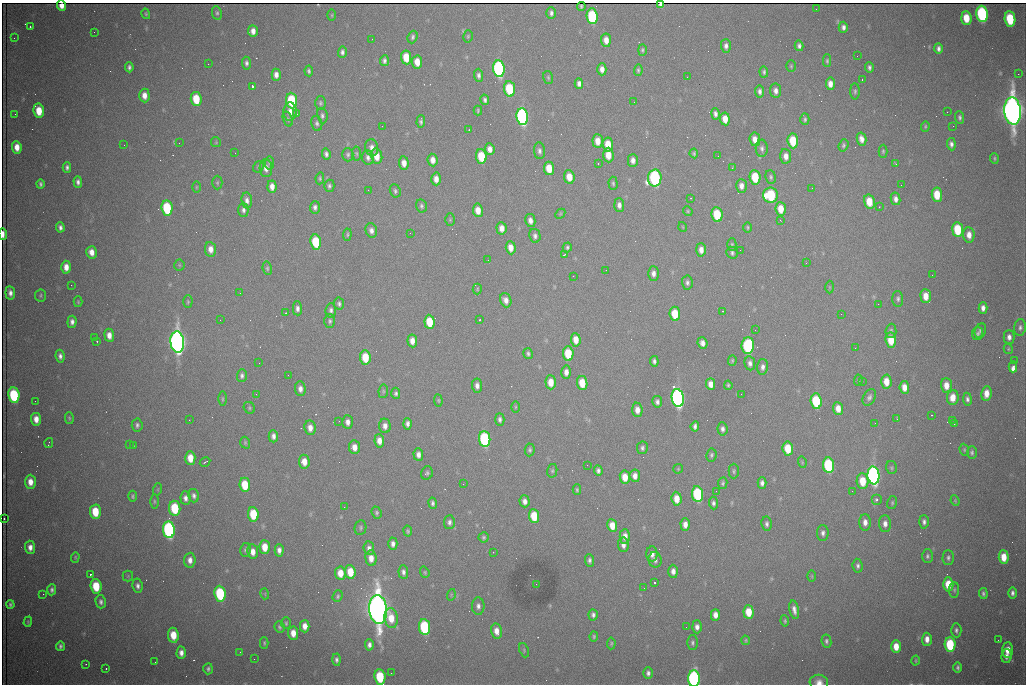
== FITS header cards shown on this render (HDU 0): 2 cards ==
NAXIS1  =                 1024 /fastest changing axis
NAXIS2  =                  682 /next to fastest changing axis

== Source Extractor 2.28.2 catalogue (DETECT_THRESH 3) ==
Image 1024 x 682 px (HDU 0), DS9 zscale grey, 1 PNG px = 1 image px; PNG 1028 x 686 px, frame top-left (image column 1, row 682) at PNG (2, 3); each listed source drawn as its Kron ellipse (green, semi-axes under 4 px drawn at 4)
Background 2300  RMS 30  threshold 88.6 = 3 sigma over >= 5 px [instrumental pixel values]
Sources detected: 456; all 456 listed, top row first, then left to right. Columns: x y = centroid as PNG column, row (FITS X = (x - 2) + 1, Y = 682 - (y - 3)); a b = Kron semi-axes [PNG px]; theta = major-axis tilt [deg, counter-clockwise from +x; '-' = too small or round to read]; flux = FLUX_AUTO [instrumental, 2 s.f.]
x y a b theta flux
661 5 4 4 - 1.0e+04
62 6 5 4 - 1.6e+04
581 6 4 3 - 1.8e+03
816 9 2 2 - 1.0e+03
217 13 7 5 -81 3.9e+03
551 13 6 4 90 6.0e+03
146 14 5 3 - 2.4e+03
982 14 8 5 -84 3.0e+05
332 15 6 4 89 2.2e+03
592 16 8 5 -85 1.6e+05
966 18 7 5 -85 3.9e+04
1010 19 8 5 -84 9.8e+04
30 27 3 2 - 2.2e+03
843 27 5 4 - 7.3e+03
253 31 6 5 - 1.3e+04
94 32 2 2 - 1.2e+03
468 36 6 4 75 2.6e+03
413 37 6 5 - 4.5e+03
14 38 3 3 - 1.7e+03
372 39 2 2 - 1.1e+03
606 40 7 5 -84 1.7e+04
726 46 7 5 -89 7.6e+03
799 46 5 4 - 6.1e+03
938 49 5 4 - 7.5e+03
642 50 5 4 - 3.2e+03
342 52 6 4 87 5.3e+03
857 56 2 2 - 2.0e+03
406 57 7 5 -84 4.8e+04
384 61 5 4 - 6.0e+03
827 61 6 4 89 3.2e+03
417 62 6 5 - 2.5e+04
246 63 6 4 -84 5.8e+03
208 64 2 2 - 3.0e+03
791 66 6 4 -89 2.8e+03
129 67 5 4 - 5.5e+03
869 67 5 3 - 5.2e+03
499 69 8 6 -82 4.5e+05
602 69 6 4 -89 1.2e+04
638 70 6 3 85 3.4e+03
309 71 5 4 - 4.4e+03
764 72 5 4 - 4.1e+03
1018 74 2 2 - 1.5e+04
276 75 6 4 -89 1.1e+04
479 75 6 4 -88 5.9e+03
548 77 6 5 - 3.2e+03
687 77 2 2 - 1.2e+03
862 79 3 2 - 4.1e+03
579 83 5 4 - 7.9e+03
830 84 6 4 -85 1.6e+04
252 86 3 3 - 9.2e+04
509 89 7 5 -83 1.0e+05
760 91 6 4 -83 6.7e+03
776 91 7 5 -81 9.5e+03
855 91 8 4 90 4.3e+03
144 95 7 5 -87 1.6e+04
196 99 7 5 -82 6.1e+04
485 100 5 4 - 5.5e+03
292 101 8 5 -84 1.4e+05
634 102 2 2 - 8.3e+02
320 103 7 5 -90 3.7e+03
39 111 7 5 -81 4.2e+04
478 111 5 3 - 2.6e+03
1012 111 14 8 -85 2.7e+06
290 112 9 6 88 1.4e+04
947 112 2 2 - 3.2e+03
15 114 2 2 - 8.8e+02
297 114 3 2 - 2.4e+03
715 114 5 4 - 7.6e+03
322 116 8 5 -81 5.2e+03
522 117 8 6 -83 5.6e+05
960 117 6 4 -88 4.5e+03
288 119 8 4 -70 3.8e+03
725 119 6 5 - 2.3e+04
805 119 6 4 -88 4.2e+03
421 122 6 4 86 4.3e+03
317 123 7 5 -77 5.2e+03
382 126 3 2 - 1.5e+03
925 126 5 4 - 2.7e+03
953 126 2 2 - 8.7e+02
469 130 3 2 - 3.9e+03
755 139 7 5 -83 1.5e+04
861 139 6 5 - 1.3e+04
598 141 7 5 -86 2.1e+04
793 141 7 5 -86 6.2e+04
216 142 5 5 - 1.9e+03
179 143 2 2 - 3.9e+03
608 144 7 5 -84 3.5e+04
951 144 6 4 -84 6.7e+03
124 145 3 2 - 1.9e+03
843 145 6 4 72 4.1e+03
17 147 6 4 -85 2.1e+04
372 148 8 6 -79 1.1e+04
762 148 8 6 -89 6.8e+03
490 149 6 4 -84 1.2e+04
539 151 8 5 -83 6.6e+03
883 151 6 4 90 3.1e+03
235 153 2 2 - 1.4e+03
356 153 7 4 -82 2.9e+03
694 153 5 4 - 3.0e+03
326 154 6 4 -76 5.8e+03
348 155 6 5 - 4.4e+03
608 155 7 5 -88 2.7e+04
377 156 8 5 -78 2.9e+04
481 156 7 5 -84 6.3e+04
718 156 2 2 - 7.6e+02
786 156 7 5 -87 1.4e+04
368 157 7 6 - 7.7e+03
994 158 5 3 - 2.7e+03
433 160 6 5 - 1.4e+04
633 160 6 5 - 1.0e+04
269 163 6 4 84 3.4e+03
404 163 7 5 -84 1.5e+04
598 164 3 2 - 2.5e+03
896 164 3 3 - 2.3e+03
67 167 5 4 - 5.6e+03
259 167 6 5 - 3.5e+03
266 168 9 6 -87 1.4e+04
549 168 7 5 -84 3.8e+04
732 168 4 3 - 2.1e+03
569 177 7 5 -83 2.8e+04
755 177 7 5 -83 7.0e+04
771 177 7 5 -81 4.4e+03
320 178 6 4 83 3.1e+03
655 178 8 6 86 3.8e+05
436 179 6 5 - 1.6e+04
78 182 5 4 - 6.7e+03
217 183 7 5 -90 3.1e+03
613 183 7 4 -87 3.6e+03
40 184 4 3 - 4.4e+03
901 185 2 2 - 1.7e+03
329 186 6 5 - 4.4e+03
741 186 7 5 90 1.2e+04
196 187 6 4 89 2.2e+03
272 187 6 4 -85 1.5e+04
812 188 2 2 - 3.0e+03
368 190 2 2 - 8.5e+03
395 191 7 5 -65 4.2e+03
771 195 7 7 - 1.4e+05
937 195 7 5 -86 4.8e+04
691 198 2 2 - 1.2e+03
896 199 6 4 -79 9.2e+03
247 200 8 5 -84 8.6e+03
869 202 7 5 -75 3.7e+04
619 205 7 5 -86 9.1e+03
421 206 7 5 -76 4.5e+03
315 207 6 5 - 6.4e+03
879 207 2 2 - 1.4e+03
167 208 7 5 -82 1.3e+05
781 209 7 5 -86 2.9e+04
243 210 7 5 -89 6.1e+03
478 210 7 5 -81 2.2e+04
688 211 5 4 - 2.5e+03
560 214 6 4 45 2.6e+03
717 214 7 5 -84 8.3e+04
450 220 6 5 - 2.8e+03
530 220 7 5 -79 1.1e+04
780 220 3 2 - 2.4e+03
60 227 5 4 - 6.8e+03
683 227 5 3 - 1.6e+03
748 227 5 4 - 2.7e+03
502 228 6 5 - 1.6e+04
371 230 7 5 -75 9.5e+03
958 230 7 5 -84 8.5e+04
410 233 2 2 - 7.4e+02
3 234 6 3 -88 1.4e+04
347 235 6 4 85 2.8e+03
969 235 8 5 -85 1.7e+04
535 236 7 5 -79 6.3e+03
316 242 7 5 -82 9.2e+04
732 244 6 4 -89 3.0e+03
567 247 5 4 - 4.1e+03
511 248 6 5 - 2.0e+04
211 249 7 5 -81 1.5e+04
701 250 7 5 -88 1.3e+04
740 250 2 2 - 9.3e+02
92 252 6 5 - 1.6e+04
732 253 6 5 - 4.5e+03
564 255 3 2 - 2.1e+03
488 260 2 2 - 2.2e+03
806 263 2 2 - 1.4e+03
179 265 5 5 - 2.3e+03
66 267 6 5 - 1.7e+04
267 268 7 4 -81 3.3e+03
606 270 2 2 - 1.2e+03
653 273 7 5 -90 9.5e+03
932 275 2 2 - 1.1e+03
573 276 2 2 - 9.8e+02
687 282 7 5 -86 5.5e+03
71 285 2 2 - 7.2e+03
829 287 6 4 -90 2.1e+03
477 289 5 4 - 2.4e+03
10 293 7 4 -83 9.0e+03
240 293 2 2 - 9.4e+02
41 295 6 5 - 3.3e+03
926 296 7 5 -89 2.4e+04
898 299 8 5 -88 5.4e+03
506 300 7 5 -70 1.3e+04
78 302 5 4 - 2.5e+03
188 302 6 4 89 2.9e+03
339 304 6 5 - 5.1e+03
878 304 2 2 - 1.2e+03
297 308 7 4 -89 7.7e+03
983 308 6 4 -89 9.7e+03
331 310 7 5 85 5.8e+03
723 311 3 2 - 4.1e+03
286 313 3 2 - 4.0e+03
675 314 7 5 -83 5.3e+04
841 314 2 2 - 2.3e+03
220 320 2 2 - 8.4e+02
479 320 2 2 - 1.4e+03
330 321 6 5 - 4.4e+03
72 322 6 4 84 8.3e+03
430 322 7 5 -85 5.7e+04
1020 327 8 6 82 6.4e+03
755 330 3 2 - 1.4e+03
891 331 7 5 85 4.5e+03
980 331 7 5 69 5.1e+03
978 334 6 5 - 4.5e+03
109 335 6 5 - 1.5e+04
95 337 2 2 - 9.7e+02
1009 337 7 5 -90 9.2e+03
576 340 7 5 -85 2.2e+04
891 340 7 5 -83 4.2e+04
97 341 3 2 - 4.3e+03
412 341 6 5 - 1.5e+04
177 342 10 7 -84 1.7e+06
702 343 6 5 - 1.0e+04
748 346 8 6 84 2.3e+05
855 348 2 2 - 9.5e+02
1008 349 5 4 - 2.5e+03
528 354 5 4 - 4.7e+03
568 354 7 5 -86 6.7e+04
60 356 6 4 -82 7.1e+03
365 357 7 5 -84 5.4e+04
732 360 5 4 - 2.8e+03
1014 360 2 2 - 2.3e+03
654 361 5 4 - 5.5e+03
259 363 2 2 - 1.7e+03
750 363 7 5 -81 8.4e+03
763 367 8 5 86 8.9e+03
1013 367 5 3 - 3.1e+04
566 372 6 5 - 1.1e+04
288 375 2 2 - 1.5e+03
242 376 6 5 - 5.7e+03
858 380 6 4 84 2.5e+03
551 382 7 5 -88 2.7e+04
862 382 3 2 - 1.3e+03
886 382 7 5 -87 2.6e+04
582 383 7 5 -82 4.2e+04
711 384 6 4 -89 1.5e+04
728 385 4 3 - 2.9e+03
946 385 7 5 -88 2.1e+04
477 386 7 5 -85 9.6e+03
904 387 6 5 - 2.0e+04
300 389 7 5 -86 1.0e+04
383 391 7 5 84 3.6e+03
396 393 5 4 - 4.3e+03
986 393 7 5 84 2.2e+04
256 394 3 2 - 2.1e+03
741 394 2 2 - 8.5e+02
14 395 8 5 -82 1.6e+05
869 397 9 6 61 6.3e+03
953 397 7 5 83 2.4e+04
678 398 9 6 -81 8.6e+05
222 399 7 3 -90 2.6e+03
967 399 6 4 -80 5.8e+03
438 400 6 4 -84 2.6e+03
35 401 3 2 - 1.5e+03
816 401 8 5 -85 1.2e+05
657 402 6 5 - 6.6e+03
515 407 5 3 - 2.1e+03
249 408 6 5 - 3.3e+03
838 408 6 5 - 1.9e+04
637 410 7 5 -85 1.5e+04
932 415 3 2 - 2.9e+03
69 418 6 3 -76 2.9e+03
36 419 6 5 - 1.7e+04
500 419 6 4 -89 5.8e+03
897 419 3 3 - 1.9e+03
189 420 3 2 - 3.0e+03
953 420 2 2 - 9.7e+02
339 421 2 2 - 1.4e+03
348 422 7 5 -85 1.0e+04
875 423 2 2 - 1.7e+03
407 424 6 4 -87 7.4e+03
954 424 2 2 - 9.7e+03
137 425 6 5 - 5.5e+03
385 426 7 6 - 1.1e+04
695 426 5 4 - 6.4e+03
310 428 7 5 -83 1.5e+04
722 429 6 5 - 7.2e+03
273 436 6 4 -88 8.5e+03
485 439 8 5 -83 2.5e+05
379 441 6 5 - 1.7e+04
49 443 5 2 - 1.7e+03
245 443 6 4 -71 3.2e+03
130 445 3 2 - 4.2e+03
133 445 3 2 - 1.8e+03
354 447 7 5 -83 1.7e+04
642 448 6 5 - 5.1e+03
788 448 7 5 -84 5.0e+04
530 450 6 5 - 4.2e+03
964 450 6 4 -71 2.8e+03
972 452 6 5 - 4.3e+03
418 455 6 5 - 9.9e+03
711 455 6 5 - 4.0e+03
190 458 7 5 -86 2.9e+04
205 462 5 2 - 1.9e+03
304 462 7 5 -85 2.2e+04
802 462 6 3 -73 2.4e+03
587 465 2 2 - 5.5e+03
828 465 8 5 -84 1.8e+05
891 468 6 5 - 3.6e+03
678 469 5 4 - 2.0e+03
598 470 5 4 - 6.0e+03
552 471 7 5 76 3.3e+03
734 471 7 5 89 3.7e+03
427 473 7 6 - 4.1e+03
873 475 9 6 -85 8.5e+05
635 476 6 5 - 1.3e+04
625 477 6 5 - 2.6e+04
863 481 8 6 -87 4.4e+04
30 482 7 5 -88 1.9e+04
723 483 6 4 80 3.6e+03
762 483 5 4 - 7.2e+03
463 484 2 2 - 1.4e+03
245 485 7 5 -85 5.8e+04
158 489 6 4 72 2.5e+03
577 490 5 4 - 3.2e+03
716 491 2 2 - 2.3e+03
852 491 3 2 - 1.7e+03
698 494 8 5 -83 1.9e+05
133 496 5 4 - 3.4e+03
194 496 7 5 -74 6.2e+03
185 498 7 5 -85 8.4e+03
677 499 7 5 -84 2.5e+04
876 500 5 5 - 5.1e+03
154 501 7 3 -89 2.8e+03
525 501 6 5 - 1.0e+04
955 501 5 3 - 2.2e+03
432 503 5 4 - 4.8e+03
713 503 6 4 -85 5.7e+03
892 503 6 5 - 3.5e+03
344 507 2 2 - 4.3e+03
175 508 7 5 -84 9.7e+04
95 512 7 5 -87 5.6e+04
376 513 6 5 - 3.7e+03
253 514 7 5 -84 7.5e+04
534 516 7 5 -84 5.2e+04
4 519 3 2 - 4.1e+03
449 522 7 5 86 6.7e+03
865 522 8 5 -90 1.3e+04
924 522 7 5 -88 6.4e+03
685 524 6 4 -88 1.4e+04
767 524 7 5 -84 5.4e+03
885 524 8 6 -89 1.1e+04
612 525 6 5 - 2.7e+04
361 528 7 6 - 3.9e+03
169 530 8 6 -83 4.9e+05
408 531 5 4 - 3.1e+03
823 533 8 6 88 7.3e+03
625 536 7 5 89 1.5e+04
484 537 5 5 - 3.4e+03
393 544 6 4 89 8.5e+03
623 545 7 5 -87 1.1e+04
30 547 6 5 - 1.2e+04
265 547 7 5 -87 3.0e+04
369 548 7 5 -83 8.1e+03
246 550 7 5 79 5.1e+03
279 550 6 4 89 9.4e+03
253 552 7 5 -82 1.6e+04
493 552 2 2 - 1.1e+03
652 554 7 5 -88 1.1e+04
927 556 7 5 89 4.9e+03
75 557 5 4 - 2.4e+03
1004 557 7 5 -87 3.3e+04
371 558 8 5 -86 1.8e+04
948 558 7 5 90 5.3e+03
190 560 7 5 87 1.2e+04
589 560 6 4 -86 5.2e+03
655 560 8 6 -80 7.2e+03
858 566 7 5 -84 5.3e+03
673 571 6 4 -87 1.0e+04
350 572 7 5 -83 4.2e+04
403 572 7 5 -85 6.8e+03
425 572 6 4 -70 2.6e+03
340 573 7 5 -84 2.6e+04
91 575 3 3 - 3.1e+03
128 576 5 5 - 2.5e+03
812 576 6 4 -89 2.5e+03
654 583 3 3 - 1.0e+05
536 584 2 2 - 8.1e+02
948 584 7 5 -88 3.9e+04
96 586 7 5 -85 6.5e+04
138 586 7 5 -80 7.0e+03
644 588 2 2 - 9.9e+02
52 590 5 4 - 5.8e+03
954 590 8 5 90 3.9e+03
983 593 5 4 - 4.3e+03
1012 593 6 4 90 6.3e+03
43 594 2 2 - 1.0e+04
220 594 8 5 -83 1.7e+05
265 594 5 3 - 1.9e+03
451 595 6 3 73 2.2e+03
338 596 6 5 - 3.4e+03
101 602 6 5 - 6.0e+03
10 604 4 3 - 3.9e+03
478 606 9 6 -88 8.0e+03
378 610 14 9 -84 3.2e+06
794 610 9 4 -78 1.0e+04
749 612 7 5 -86 4.2e+04
593 615 6 4 -84 6.3e+03
715 615 6 4 89 1.3e+04
391 618 10 6 -83 3.3e+04
785 621 6 4 -81 2.9e+03
28 622 5 4 - 2.6e+03
286 623 6 4 -89 3.2e+03
305 626 6 5 - 1.6e+04
279 627 6 5 - 3.8e+03
424 627 8 5 -84 1.9e+05
686 627 2 2 - 8.0e+02
697 627 6 5 - 8.9e+03
956 630 7 5 -88 5.3e+03
496 631 8 5 -77 1.7e+04
293 633 6 5 - 2.1e+04
173 635 7 5 -84 3.8e+04
594 636 5 4 - 2.9e+03
927 639 6 5 - 1.4e+04
746 640 5 4 - 2.6e+03
998 640 2 2 - 1.3e+03
826 641 7 5 -80 4.9e+03
264 643 5 3 - 3.1e+03
611 643 6 4 87 2.8e+03
692 643 7 5 -90 4.8e+03
950 644 7 5 -87 1.3e+05
369 645 5 4 - 7.5e+03
60 646 5 3 - 5.2e+03
896 647 6 5 - 2.7e+04
524 650 7 4 -68 3.0e+03
1008 650 8 5 88 2.3e+04
240 652 2 2 - 1.1e+03
181 653 6 4 88 1.1e+04
1006 656 7 5 82 9.6e+03
254 659 2 2 - 5.6e+03
336 660 6 4 -89 5.5e+03
916 661 5 2 - 2.1e+03
155 662 2 2 - 8.2e+02
86 664 2 2 - 1.1e+03
958 667 5 3 - 4.5e+03
106 668 3 2 - 3.8e+03
208 669 5 5 - 4.5e+03
391 673 2 2 - 8.5e+02
648 673 6 5 - 6.1e+03
380 677 7 5 -84 1.0e+05
694 679 8 6 -87 5.1e+05
819 682 9 7 -7 1.5e+04
At the frame edge (FLAGS 8, measured only in part): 6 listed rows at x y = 661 5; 62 6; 3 234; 380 677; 694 679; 819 682

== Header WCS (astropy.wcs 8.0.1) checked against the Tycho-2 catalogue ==
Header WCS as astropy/WCSLIB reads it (CRVAL/CRPIX/CD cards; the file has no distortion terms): RA---TAN/DEC--TAN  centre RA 06:56:14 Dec +31:26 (104.06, +31.43 deg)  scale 1.44 arcsec/px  FOV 24.5' x 16.3'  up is -93 deg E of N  parity flipped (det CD > 0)
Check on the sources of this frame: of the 60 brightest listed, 11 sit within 2.2 arcsec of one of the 15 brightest Tycho-2 stars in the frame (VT <= 13.07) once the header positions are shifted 0.59 arcsec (0.41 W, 0.43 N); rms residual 1.33 arcsec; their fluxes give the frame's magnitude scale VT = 25.46 - 2.5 log10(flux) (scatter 0.39 mag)
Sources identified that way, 11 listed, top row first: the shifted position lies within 2.2 arcsec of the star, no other Tycho-2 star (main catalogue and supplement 1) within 4.4 arcsec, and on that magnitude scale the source's flux lands within +1.5 / -3 mag of the star's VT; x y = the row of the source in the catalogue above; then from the Tycho-2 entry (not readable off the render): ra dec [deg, ICRS J2000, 3 dp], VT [Tycho-2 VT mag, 2 dp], TYC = Tycho-2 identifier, HIP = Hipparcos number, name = IAU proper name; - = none
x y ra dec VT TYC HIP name
592 16 103.904 +31.460 12.65 2437-721-1 - -
522 117 103.952 +31.434 11.53 2437-424-1 - -
655 178 103.978 +31.488 11.51 2437-421-1 - -
771 195 103.984 +31.534 11.82 2437-428-1 - -
167 208 104.002 +31.294 13.07 2437-1012-1 - -
177 342 104.065 +31.301 9.89 2437-425-1 - -
748 346 104.055 +31.528 12.03 2437-1294-1 - -
678 398 104.081 +31.501 10.83 2437-37-1 - -
873 475 104.112 +31.580 11.47 2437-71-1 - -
378 610 104.185 +31.385 8.52 2437-370-1 33393 -
424 627 104.192 +31.404 11.68 2437-91-1 - -